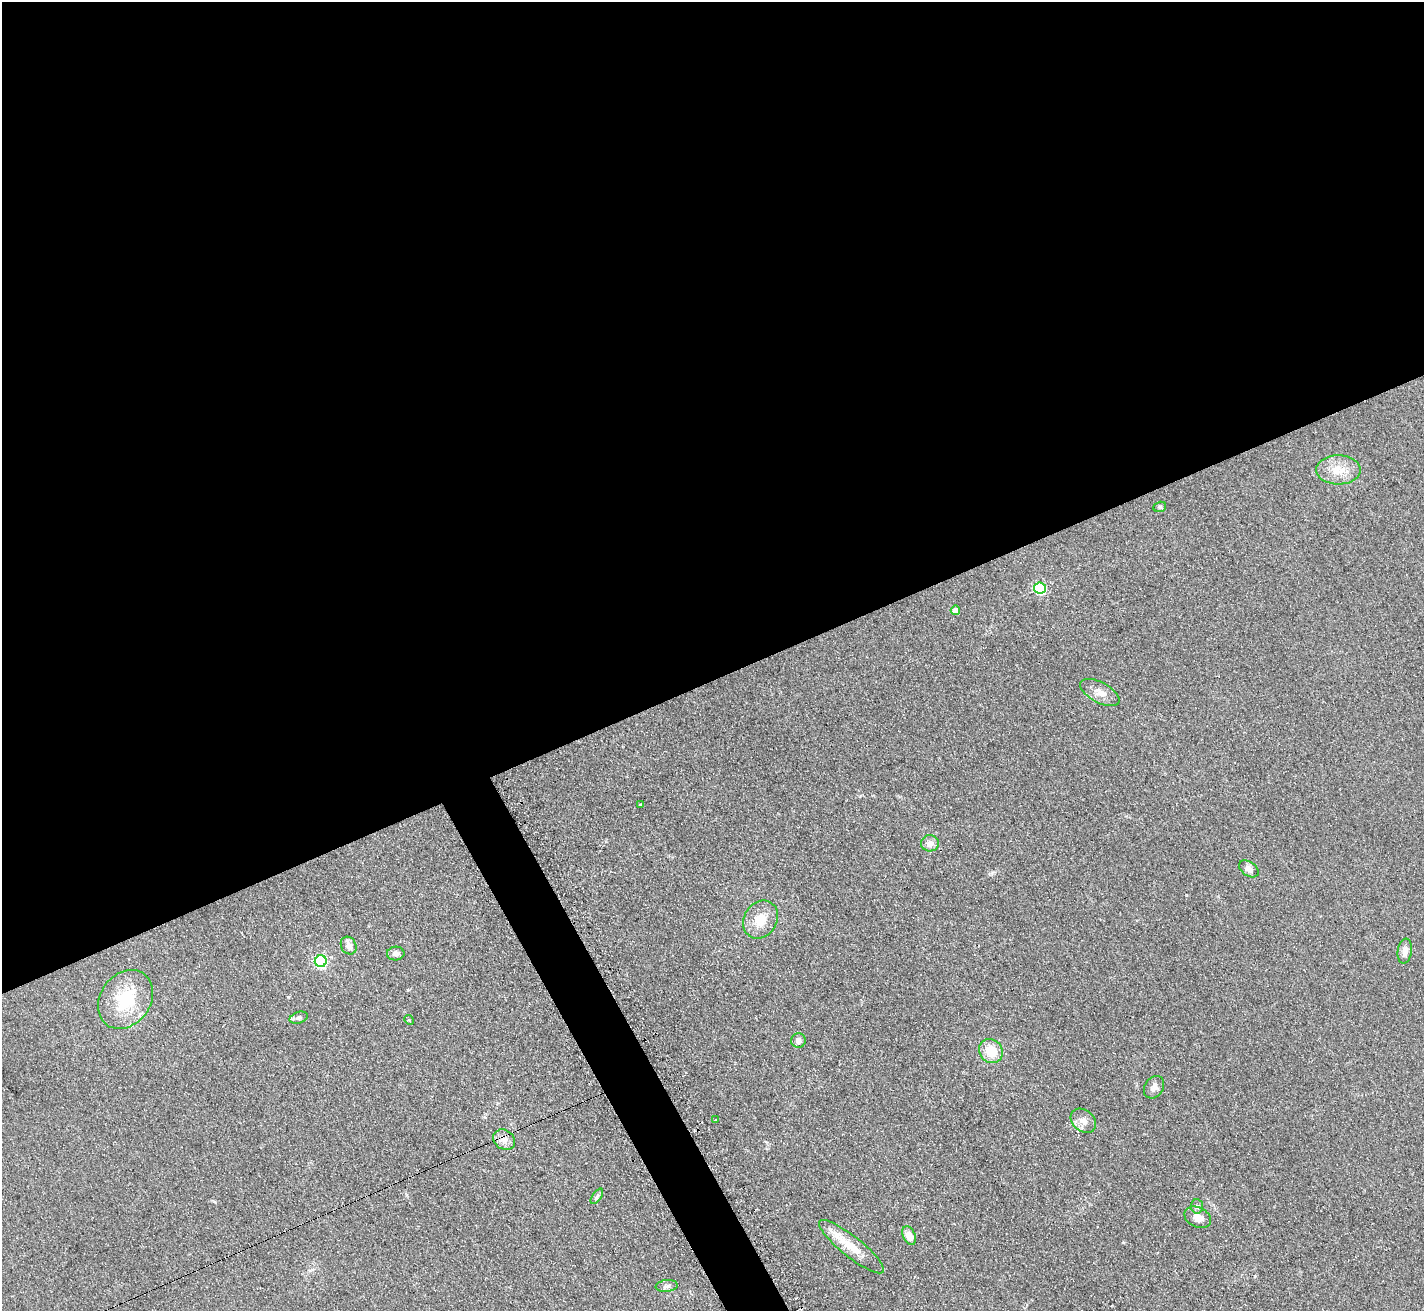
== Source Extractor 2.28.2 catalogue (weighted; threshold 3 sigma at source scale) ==
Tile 2 of 4 x 4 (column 2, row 1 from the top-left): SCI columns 1430-2851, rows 4083-5391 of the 5712 x 5686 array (HDU 1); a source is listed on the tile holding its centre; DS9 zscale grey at full resolution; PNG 1426 x 1313 px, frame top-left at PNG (2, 2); each listed source drawn as its Kron ellipse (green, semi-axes under 4 px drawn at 4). Shown black and unused: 54% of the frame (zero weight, under 2 of 3 exposures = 2% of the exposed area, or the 3 px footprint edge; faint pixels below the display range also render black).
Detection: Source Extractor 2.28.2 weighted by HDU 2 'WHT'; one run over the whole footprint, this tile lists its part. Background 0.127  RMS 0.012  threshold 0.0528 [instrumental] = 3 sigma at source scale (4.5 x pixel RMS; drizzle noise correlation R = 1.50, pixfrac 1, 0.05/0.05 arcsec/px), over >= 5 px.
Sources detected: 29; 1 inside a brighter listed object's ellipse — not listed separately; the other 28 listed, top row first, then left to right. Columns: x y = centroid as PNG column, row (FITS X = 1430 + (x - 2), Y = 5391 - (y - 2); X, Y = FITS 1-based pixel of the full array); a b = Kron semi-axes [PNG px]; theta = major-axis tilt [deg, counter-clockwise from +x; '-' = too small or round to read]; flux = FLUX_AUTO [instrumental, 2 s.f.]
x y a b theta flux
1338 470 22 14 0 20
1160 507 6 5 - 1.9
1040 588 6 5 - 120
955 610 5 4 - 12
1100 693 21 10 -28 12
640 805 3 3 - 2.5
930 843 9 8 - 7.5
1249 869 11 7 -36 6
761 920 20 16 56 24
349 946 9 7 -63 7.3
1405 951 12 7 81 6.4
396 953 9 7 3 4.7
321 961 6 6 - 180
125 999 31 25 53 52
299 1018 9 5 18 3.1
409 1020 5 4 - 1.2
798 1040 7 7 - 5.4
991 1051 12 11 - 24
1154 1087 12 9 58 5.6
715 1120 3 2 - 2
1083 1121 14 10 -41 9.2
504 1140 11 9 -34 7.9
597 1196 9 4 55 2.6
1197 1206 7 5 -86 3
1198 1217 14 10 -25 10
909 1236 10 6 -67 12
851 1247 41 10 -38 26
667 1286 11 6 5 4.1
Unlisted compact peaks at least as high as the median listed source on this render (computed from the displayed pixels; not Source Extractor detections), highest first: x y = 992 873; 1255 1276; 288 997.